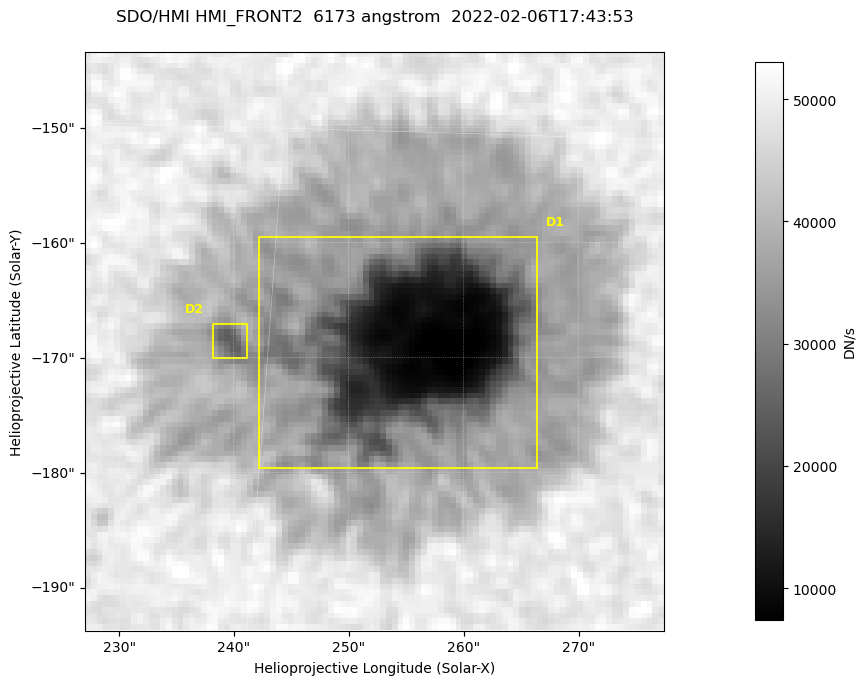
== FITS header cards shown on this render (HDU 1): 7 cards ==
TELESCOP= 'SDO/HMI '           / Telescope
INSTRUME= 'HMI_FRONT2'         / For HMI: HMI_SIDE1, HMI_FRONT2, or HMI_COMBINED
WAVELNTH=                6173. / [angstrom] Wavelength
DATE-OBS= '2022-02-06T17:43:53.500' / [ISO] Observation date {DATE__OBS}
CTYPE1  = 'HPLN-TAN'           / CTYPE1: HPLN
CTYPE2  = 'HPLT-TAN'           / CTYPE2: HPLT
BUNIT   = 'DN/s    '           / Physical Units

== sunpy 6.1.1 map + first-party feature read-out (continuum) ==
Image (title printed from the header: SDO/HMI HMI_FRONT2  6173 angstrom  2022-02-06T17:43:53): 100 x 100 px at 0.504 arcsec/px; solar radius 973 arcsec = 1931 px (partial field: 0.1% of the solar disc is inside the frame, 100% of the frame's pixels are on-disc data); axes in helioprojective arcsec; data unit DN/s (BUNIT, on the colour bar)
Orientation: roll -0.0702 deg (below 1 deg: not rotated)
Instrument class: CONTINUUM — white-light / continuum photospheric image (CONTENT/OBS_TYPE)
Dark features (sunspots / pores): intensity divided by the frame's on-disc median (partial field: no limb-darkening profile); reference = the frame's on-disc median (the 8%-of-disc-diameter window exceeds this field); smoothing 3 px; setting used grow <= 0.7, no closing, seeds <= 0.7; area >= 9 px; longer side >= 3 px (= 1.5 arcsec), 3 px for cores <= 0.7; partial field; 2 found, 2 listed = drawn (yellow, D1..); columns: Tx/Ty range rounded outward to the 2 arcsec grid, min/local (2 s.f., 1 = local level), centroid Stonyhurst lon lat
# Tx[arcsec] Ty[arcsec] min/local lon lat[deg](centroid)
D1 242..268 -180..-158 0.14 +16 -16
D2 238..242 -170..-166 0.57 +15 -16